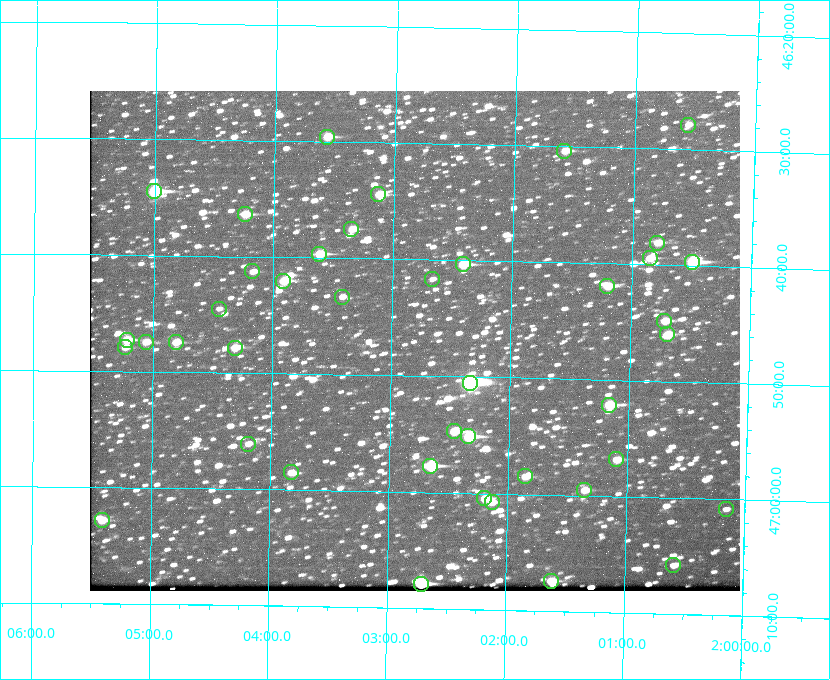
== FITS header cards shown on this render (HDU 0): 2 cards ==
NAXIS1  =                  650 / Width of table row in bytes
NAXIS2  =                  500 / Number of rows in table

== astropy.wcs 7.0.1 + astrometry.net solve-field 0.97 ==
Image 650 x 500 px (HDU 0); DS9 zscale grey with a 90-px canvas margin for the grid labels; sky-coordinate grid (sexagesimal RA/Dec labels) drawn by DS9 from the SOLVED WCS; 42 Tycho-2 reference stars matched to detected sources circled (green)
Header WCS: none
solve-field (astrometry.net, Tycho-2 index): SOLVED blind (the file carries no WCS)
Solved WCS: RA---TAN-SIP/DEC--TAN-SIP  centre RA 02:02:48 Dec +46:47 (30.70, +46.78 deg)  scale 5.17 arcsec/px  FOV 56.0' x 43.0'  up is +179 deg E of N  parity flipped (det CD > 0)
(file carries no celestial WCS; the grid is the blind solution)
Tycho-2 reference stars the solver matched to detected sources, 42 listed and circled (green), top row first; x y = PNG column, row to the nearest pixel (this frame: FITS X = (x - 90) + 1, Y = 500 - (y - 91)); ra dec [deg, ICRS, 3 dp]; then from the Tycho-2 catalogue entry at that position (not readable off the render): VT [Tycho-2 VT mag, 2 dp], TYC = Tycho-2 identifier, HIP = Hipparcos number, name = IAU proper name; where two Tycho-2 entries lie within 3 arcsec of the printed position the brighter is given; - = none
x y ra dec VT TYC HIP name
688 125 30.141 +46.464 11.42 3280-1042-1 - -
327 137 30.892 +46.493 10.70 3280-490-1 - -
564 151 30.396 +46.506 10.80 3280-764-1 - -
154 191 31.250 +46.575 8.43 3281-919-1 - -
378 194 30.782 +46.574 10.16 3280-645-1 - -
245 214 31.061 +46.606 9.99 3281-582-1 - -
351 229 30.837 +46.625 10.69 3280-1254-1 - -
657 243 30.198 +46.635 10.92 3280-527-1 - -
319 254 30.904 +46.661 9.60 3280-781-1 - -
650 258 30.213 +46.657 10.42 3280-803-1 - -
692 262 30.124 +46.661 9.43 3280-672-1 - -
463 264 30.604 +46.672 9.47 3280-908-1 - -
252 271 31.043 +46.688 11.48 3281-800-1 - -
432 279 30.667 +46.694 12.45 3280-751-1 - -
283 281 30.978 +46.700 9.85 3281-909-1 - -
607 286 30.300 +46.699 10.25 3280-1695-1 - -
342 297 30.855 +46.722 11.70 3280-1423-1 - -
219 309 31.112 +46.742 12.56 3281-721-1 - -
664 321 30.179 +46.746 10.21 3280-486-1 - -
667 334 30.172 +46.766 10.54 3280-993-1 - -
127 340 31.305 +46.788 10.64 3281-663-1 - -
146 342 31.264 +46.791 10.76 3281-86-1 - -
176 342 31.202 +46.791 10.77 3281-309-1 - -
125 347 31.307 +46.799 11.30 3281-221-1 - -
235 348 31.078 +46.798 10.61 3281-114-1 - -
470 383 30.583 +46.843 7.07 3280-746-1 9508 -
609 405 30.291 +46.869 9.33 3280-1647-1 - -
454 431 30.615 +46.912 10.08 3284-203-1 - -
468 436 30.584 +46.919 9.47 3284-629-1 - -
248 444 31.047 +46.935 11.37 3285-65-1 - -
616 459 30.273 +46.947 10.92 3284-1033-1 - -
430 466 30.663 +46.962 9.31 3284-347-1 - -
291 472 30.956 +46.975 11.27 3285-185-1 - -
525 476 30.464 +46.975 10.61 3284-511-1 - -
584 490 30.338 +46.992 10.95 3284-1079-1 - -
484 498 30.548 +47.007 10.42 3284-727-1 - -
492 502 30.532 +47.013 10.85 3284-391-1 - -
726 509 30.040 +47.014 11.91 3284-899-1 - -
102 520 31.352 +47.047 10.82 3285-1193-1 - -
673 565 30.147 +47.097 11.56 3284-835-1 - -
551 581 30.405 +47.123 10.72 3284-747-1 - -
421 584 30.679 +47.131 10.02 3284-307-1 - -